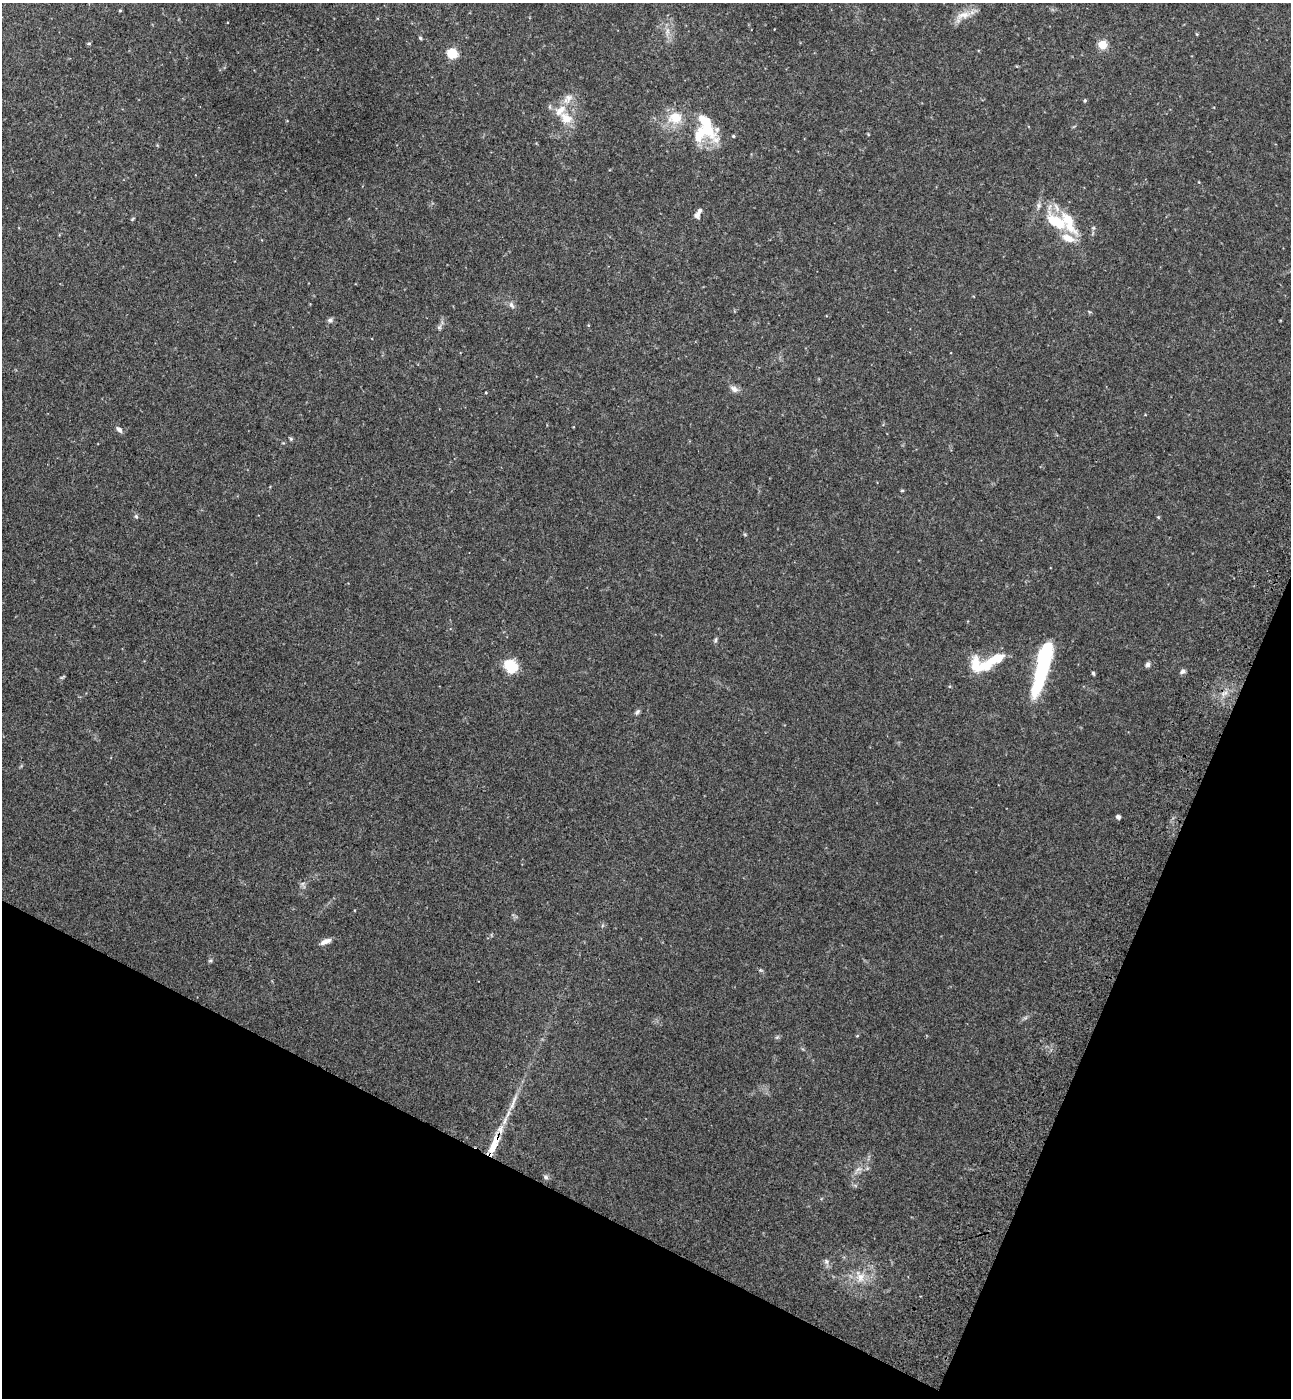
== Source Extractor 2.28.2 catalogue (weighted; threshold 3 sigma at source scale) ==
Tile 15 of 4 x 4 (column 3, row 4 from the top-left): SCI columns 2970-4258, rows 62-1457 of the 5802 x 5712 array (HDU 1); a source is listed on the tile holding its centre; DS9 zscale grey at full resolution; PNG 1293 x 1400 px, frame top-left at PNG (2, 3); no overlay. Shown black and unused: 21% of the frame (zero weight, under 3 of 4 exposures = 6% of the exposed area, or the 3 px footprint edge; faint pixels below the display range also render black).
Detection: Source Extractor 2.28.2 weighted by HDU 2 'WHT'; one run over the whole footprint, this tile lists its part. Background 0.0388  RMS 0.0065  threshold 0.0294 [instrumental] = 3 sigma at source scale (4.5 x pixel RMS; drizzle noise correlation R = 1.50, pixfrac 1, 0.05/0.05 arcsec/px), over >= 5 px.
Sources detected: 64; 4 inside a brighter object's white glare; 1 cosmic-ray / hot-pixel residue — not listed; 6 inside a brighter listed object's ellipse — not listed separately; the other 53 listed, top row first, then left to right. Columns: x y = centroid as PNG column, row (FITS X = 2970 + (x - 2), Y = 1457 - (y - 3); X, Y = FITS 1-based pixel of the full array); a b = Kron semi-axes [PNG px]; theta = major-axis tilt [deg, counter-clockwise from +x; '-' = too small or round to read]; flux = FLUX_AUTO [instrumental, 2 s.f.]
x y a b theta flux
120 10 4 4 - 0.7
963 16 28 11 29 8.1
667 32 11 5 78 3
1197 34 4 4 - 0.62
420 38 5 4 - 0.85
89 43 6 4 1 0.69
1102 44 5 5 - 31
452 53 7 7 - 17
568 99 16 10 46 5.9
1085 100 5 4 - 0.87
550 107 6 4 -72 1
566 118 19 13 -37 11
675 118 22 17 7 15
706 130 37 18 34 26
868 134 5 3 - 0.51
733 136 4 3 - 0.72
697 215 8 7 - 2.9
132 219 5 4 - 0.74
1056 222 35 16 -32 28
511 305 10 6 -58 2.3
330 320 7 6 - 1.8
439 327 7 6 - 1.4
734 389 11 7 -30 3.3
486 393 3 2 - 0.43
119 429 9 6 -44 2.5
291 439 5 5 - 0.9
902 490 5 3 - 0.63
136 516 7 5 -73 1.2
1158 517 5 4 - 0.66
745 535 6 3 -20 0.67
715 640 7 4 70 1.2
994 660 27 10 24 16
1147 664 6 6 - 1.8
511 666 9 7 -41 36
1041 670 37 14 68 50
1183 672 8 6 15 1.7
1093 673 5 4 - 0.89
62 677 8 3 27 0.79
637 712 9 6 57 1.4
1118 817 5 4 - 2
302 884 6 5 - 1.4
326 941 15 6 21 3.6
210 960 6 5 - 0.98
761 970 6 5 - 0.92
1025 1018 7 4 19 1.2
857 1036 5 3 - 0.5
777 1037 6 4 18 0.96
514 1101 25 6 69 6.2
494 1144 30 9 66 16
858 1169 9 5 24 2.6
546 1177 7 5 -44 1.5
826 1261 8 7 - 2.1
860 1277 18 13 -64 9.9
Overlapping masked pixels (flux is a lower limit): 1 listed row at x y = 494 1144